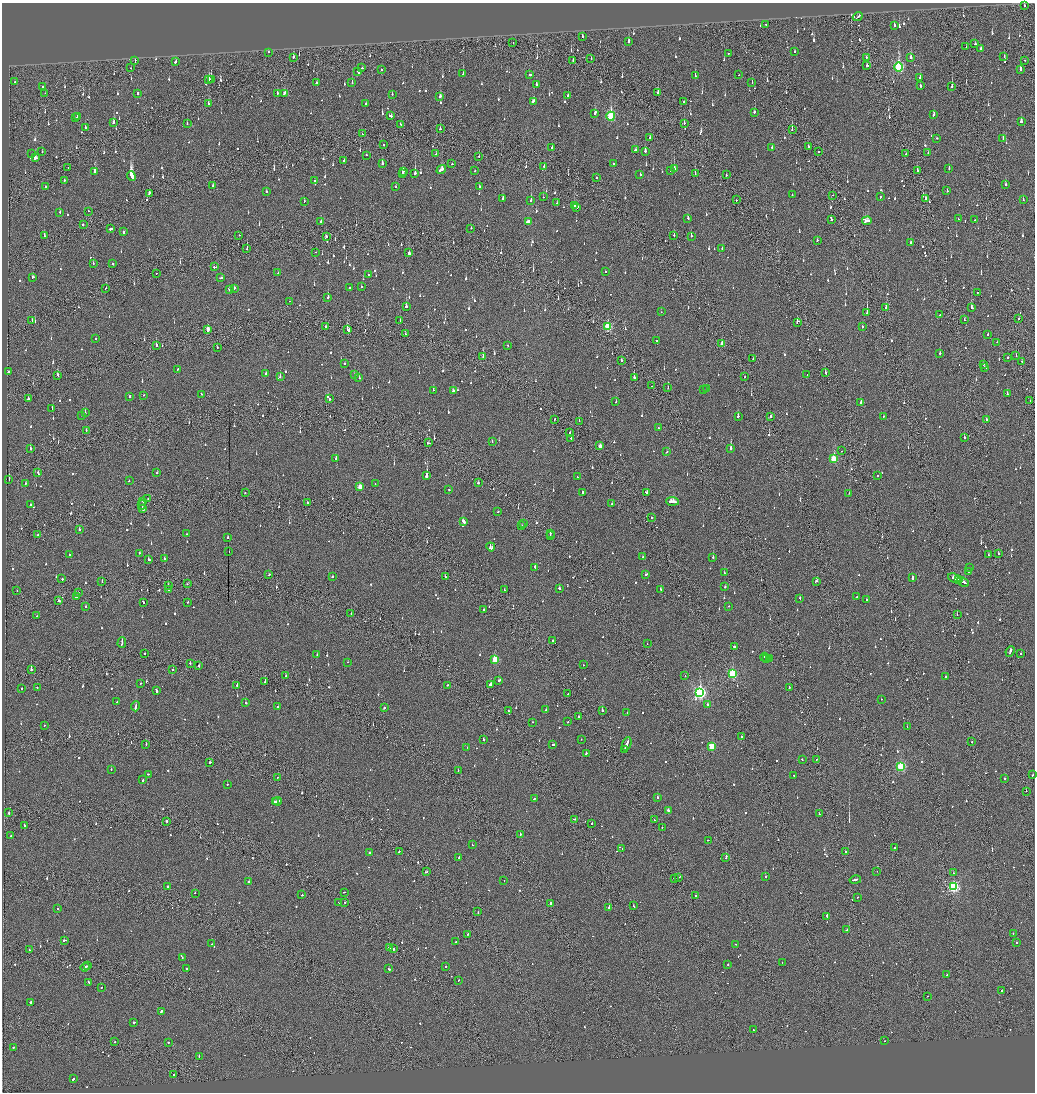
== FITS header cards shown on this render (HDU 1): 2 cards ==
NAXIS1  =                 2065
NAXIS2  =                 2180

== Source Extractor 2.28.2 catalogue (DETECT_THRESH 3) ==
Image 2065 x 2180 px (HDU 1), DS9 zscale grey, zoomed out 1/2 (1 PNG px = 2 x 2 image px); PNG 1037 x 1094 px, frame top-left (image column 1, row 2179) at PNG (2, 3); each listed source drawn as its Kron ellipse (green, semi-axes under 4 px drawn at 4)
Background -0.127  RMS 0.065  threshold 0.196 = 3 sigma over >= 5 px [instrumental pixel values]
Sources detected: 1340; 66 cannot appear on this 1/2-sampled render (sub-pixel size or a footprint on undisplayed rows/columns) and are neither listed nor drawn; of the other 1274, the 500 brightest by FLUX_AUTO listed and drawn (774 fainter detections omitted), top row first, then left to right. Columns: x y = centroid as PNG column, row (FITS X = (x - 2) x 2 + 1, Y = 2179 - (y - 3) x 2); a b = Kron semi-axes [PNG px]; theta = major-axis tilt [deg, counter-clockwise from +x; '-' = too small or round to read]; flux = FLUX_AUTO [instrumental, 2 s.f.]
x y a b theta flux
1024 6 2 2 - 54
858 17 5 2 - 180
766 24 2 1 - 49
894 25 2 2 - 92
582 37 2 2 - 74
629 41 3 2 - 110
513 43 2 1 - 110
975 44 2 2 - 66
966 46 2 2 - 83
981 48 2 2 - 47
795 51 2 2 - 52
269 52 2 2 - 51
728 54 2 1 - 59
1004 56 2 2 - 50
293 57 3 2 - 67
911 57 3 2 - 120
866 58 2 2 - 47
591 59 2 1 - 160
135 60 3 1 - 64
573 60 2 2 - 50
1025 60 2 2 - 89
176 62 3 2 - 91
867 65 3 2 - 120
899 67 4 3 - 1600
130 68 2 2 - 50
362 68 2 2 - 48
1020 69 3 2 - 250
382 70 2 2 - 49
358 71 3 2 - 100
463 74 2 2 - 61
530 75 3 2 - 110
739 75 2 1 - 65
695 76 3 2 - 180
920 77 2 2 - 250
209 79 3 2 - 110
211 79 3 1 - 140
15 82 2 2 - 95
317 83 2 2 - 180
352 83 2 2 - 260
752 83 2 1 - 60
536 85 3 2 - 140
920 86 2 2 - 51
952 86 2 2 - 230
43 87 2 2 - 74
658 92 2 2 - 180
45 93 2 1 - 48
137 93 2 2 - 220
277 93 3 2 - 58
284 94 4 2 - 110
392 94 2 2 - 46
568 96 2 2 - 49
440 97 3 2 - 150
533 101 3 2 - 140
684 102 2 2 - 79
366 103 2 2 - 120
208 104 3 1 - 200
754 112 2 2 - 110
595 113 4 2 - 130
933 114 3 2 - 100
77 116 3 2 - 170
391 116 3 2 - 120
611 116 4 3 - 1100
76 118 2 2 - 46
1021 121 3 2 - 81
114 122 3 2 - 91
684 123 3 2 - 87
187 124 2 2 - 140
400 124 3 1 - 69
85 128 2 2 - 58
440 129 3 2 - 64
792 130 2 2 - 110
362 134 2 2 - 89
650 138 2 2 - 120
937 138 2 2 - 91
1003 138 3 2 - 82
384 145 2 2 - 79
552 147 2 2 - 270
808 147 3 2 - 75
772 148 2 2 - 110
636 150 3 2 - 95
645 151 3 2 - 120
42 152 2 2 - 170
818 152 2 2 - 53
928 153 2 1 - 64
32 154 2 2 - 62
436 154 3 2 - 49
906 154 3 1 - 62
366 155 2 2 - 52
479 157 2 2 - 46
35 158 3 3 - 120
344 160 2 2 - 190
382 163 3 2 - 78
452 164 2 1 - 66
613 164 3 2 - 76
544 166 2 2 - 370
68 168 2 1 - 48
674 168 3 2 - 200
949 168 2 2 - 87
441 169 5 2 - 190
917 170 3 2 - 120
403 171 3 2 - 130
475 171 2 2 - 47
671 171 2 2 - 150
94 172 2 2 - 400
415 173 3 2 - 350
402 174 2 2 - 250
695 174 3 2 - 47
640 175 2 2 - 59
726 175 2 2 - 58
131 176 5 3 - 2000
596 177 2 2 - 89
64 180 2 2 - 170
314 181 2 2 - 76
1005 185 3 2 - 65
212 186 2 2 - 94
396 186 2 2 - 64
46 187 2 2 - 63
479 187 2 2 - 110
266 191 2 2 - 47
947 191 2 2 - 46
149 193 2 2 - 220
792 195 2 2 - 51
833 195 2 1 - 52
543 197 2 1 - 65
880 197 2 2 - 51
503 198 3 2 - 130
925 198 3 2 - 310
531 200 2 2 - 200
736 200 2 1 - 50
1023 200 2 2 - 69
304 201 2 1 - 62
556 203 2 2 - 200
574 206 3 2 - 160
577 208 4 2 - 120
88 211 2 1 - 140
60 213 2 2 - 64
688 218 3 2 - 72
831 219 2 2 - 120
958 219 2 2 - 46
975 220 2 2 - 67
528 221 3 2 - 150
867 221 5 3 - 230
321 222 2 2 - 59
83 225 2 2 - 71
471 228 2 2 - 55
110 229 2 2 - 200
124 232 2 2 - 97
239 235 2 1 - 48
674 235 3 2 - 99
44 236 2 2 - 48
326 236 2 2 - 170
691 236 2 2 - 830
817 240 2 2 - 48
910 243 2 2 - 190
247 248 3 1 - 110
722 248 2 2 - 320
316 252 2 1 - 46
409 253 2 2 - 1400
93 263 2 2 - 91
113 263 2 2 - 51
214 267 2 2 - 130
605 272 2 2 - 86
156 273 2 1 - 47
278 273 2 2 - 68
368 275 2 2 - 56
33 277 2 2 - 77
221 278 3 2 - 77
361 286 2 2 - 48
106 288 2 1 - 52
234 288 2 2 - 120
350 288 2 2 - 48
229 289 3 2 - 160
978 292 2 2 - 53
328 298 3 2 - 280
290 301 2 1 - 52
406 306 2 2 - 210
886 307 2 2 - 340
972 307 3 2 - 93
661 312 2 1 - 85
867 313 2 1 - 1800
940 315 2 1 - 51
1018 319 2 2 - 150
964 320 2 2 - 52
32 321 3 2 - 52
400 321 3 2 - 64
797 322 3 2 - 95
325 327 2 1 - 150
608 327 4 3 - 740
862 327 2 2 - 87
208 329 3 2 - 180
348 330 3 2 - 210
405 334 2 2 - 82
988 335 2 2 - 48
96 339 2 2 - 93
656 341 2 1 - 56
997 342 2 2 - 56
722 344 3 2 - 98
156 345 3 2 - 100
508 346 3 2 - 57
217 348 2 2 - 53
940 353 2 2 - 88
483 356 2 1 - 91
1016 356 2 1 - 120
1008 357 2 2 - 53
753 358 2 1 - 52
621 360 2 2 - 98
1022 361 2 1 - 73
344 364 2 2 - 75
984 364 2 2 - 160
984 367 3 2 - 57
178 369 2 2 - 68
8 372 2 2 - 50
825 373 3 2 - 89
266 374 2 2 - 46
354 375 2 2 - 72
807 375 2 2 - 46
58 376 2 1 - 74
280 377 2 2 - 79
359 377 2 2 - 74
634 377 2 2 - 360
744 377 2 1 - 46
652 386 2 1 - 58
668 388 2 2 - 52
706 389 2 2 - 50
433 390 2 1 - 87
703 390 2 2 - 84
453 391 2 2 - 72
201 394 2 2 - 51
1007 394 3 2 - 120
144 395 2 2 - 54
129 396 2 2 - 110
28 399 2 2 - 150
330 399 2 2 - 140
616 401 2 2 - 55
1030 401 2 1 - 75
861 403 3 2 - 140
52 409 2 2 - 57
85 413 3 2 - 53
81 415 2 2 - 59
738 416 2 2 - 180
771 416 2 2 - 49
883 416 2 2 - 46
554 419 2 2 - 64
986 419 2 2 - 180
579 421 2 1 - 72
658 428 2 1 - 140
86 430 2 1 - 50
570 432 2 1 - 71
964 437 2 2 - 63
571 438 2 1 - 100
492 442 2 2 - 53
428 443 4 2 - 98
600 446 3 2 - 74
731 448 2 2 - 650
31 449 2 2 - 84
841 451 2 2 - 46
667 452 2 2 - 64
336 458 2 2 - 190
834 459 3 3 - 550
38 473 3 2 - 66
157 473 2 2 - 260
427 476 3 2 - 950
877 476 2 2 - 60
577 477 2 2 - 61
9 480 2 1 - 190
129 481 2 2 - 64
26 483 2 2 - 110
478 483 2 2 - 82
375 484 2 2 - 60
360 487 3 2 - 180
449 490 2 2 - 87
583 492 2 2 - 86
646 492 3 2 - 130
245 493 2 1 - 58
849 493 2 1 - 49
148 498 2 2 - 78
673 501 6 2 -3 640
142 502 3 1 - 150
307 503 2 1 - 130
612 503 2 2 - 55
30 505 2 2 - 66
142 505 4 1 - 250
143 508 3 2 - 190
498 511 2 2 - 57
651 518 2 2 - 47
463 521 3 2 - 290
524 524 2 1 - 100
522 525 2 1 - 190
79 530 2 2 - 73
550 533 2 1 - 79
38 534 2 2 - 55
187 534 3 2 - 61
550 536 2 1 - 56
228 537 2 2 - 110
491 547 4 3 - 350
229 552 2 1 - 50
139 553 2 2 - 50
998 553 2 2 - 74
69 555 2 2 - 85
988 555 2 1 - 87
643 557 2 2 - 51
713 557 2 2 - 200
164 559 2 2 - 53
148 560 2 2 - 160
535 567 3 2 - 81
969 567 2 1 - 57
968 572 2 1 - 83
724 573 2 2 - 99
269 575 3 2 - 67
646 575 3 2 - 88
332 576 2 2 - 120
445 577 2 2 - 48
912 578 3 2 - 240
954 578 7 2 -21 260
62 579 2 2 - 130
958 580 4 2 - 160
102 581 2 2 - 57
816 581 3 2 - 75
963 582 6 2 -25 290
187 584 2 2 - 60
168 585 2 2 - 69
725 587 2 2 - 73
559 588 2 2 - 110
168 589 2 2 - 50
660 589 2 2 - 80
17 590 2 1 - 52
504 590 2 2 - 95
78 593 2 1 - 90
76 597 3 2 - 83
857 597 2 2 - 260
800 598 3 2 - 51
866 600 2 2 - 60
59 601 2 2 - 140
143 602 3 2 - 120
188 602 2 2 - 80
86 606 2 2 - 57
729 606 2 2 - 60
483 610 2 2 - 47
351 614 2 1 - 67
957 615 2 1 - 80
37 616 2 2 - 49
553 640 2 2 - 55
122 643 5 2 - 470
647 644 2 1 - 85
734 647 2 2 - 64
1010 651 5 2 - 180
145 654 2 1 - 49
317 654 2 2 - 55
1021 654 2 1 - 70
764 657 4 2 - 190
770 658 3 2 - 53
495 659 3 3 - 460
767 659 2 2 - 120
348 662 2 2 - 360
190 663 2 2 - 94
583 665 2 2 - 99
199 666 2 2 - 140
31 670 2 1 - 190
173 670 2 1 - 98
732 674 3 3 - 1200
286 676 2 2 - 110
685 676 2 2 - 80
945 676 2 2 - 170
499 681 3 2 - 110
265 682 2 1 - 86
141 683 2 2 - 47
491 684 3 2 - 370
237 685 2 2 - 83
448 685 2 2 - 55
22 688 2 2 - 50
37 688 2 2 - 92
789 688 3 1 - 110
157 690 3 2 - 200
700 692 4 3 - 2900
568 694 2 1 - 48
881 699 2 2 - 46
117 702 2 2 - 55
246 703 2 2 - 78
708 705 2 2 - 160
136 706 5 2 - 170
278 706 3 2 - 67
384 708 2 2 - 110
546 710 2 2 - 170
602 710 2 2 - 160
508 711 2 2 - 63
627 713 2 1 - 98
579 716 2 2 - 100
532 722 2 2 - 49
568 722 2 2 - 59
44 725 2 2 - 60
907 727 2 2 - 50
741 736 2 2 - 160
581 739 2 2 - 49
484 740 2 2 - 140
972 742 2 1 - 47
553 744 2 1 - 600
627 744 7 2 69 300
146 745 3 1 - 95
712 746 3 3 - 570
467 747 2 1 - 67
625 749 3 1 - 230
586 753 2 2 - 83
817 759 2 1 - 89
802 760 2 2 - 83
210 762 2 2 - 71
901 767 3 3 - 1200
111 769 2 2 - 76
458 771 2 1 - 110
148 774 3 2 - 87
794 775 2 1 - 95
1033 775 3 2 - 98
278 777 2 1 - 58
1005 778 2 1 - 72
143 780 3 2 - 170
227 785 2 2 - 57
1026 791 2 1 - 350
657 797 2 2 - 250
534 799 2 1 - 56
277 801 5 2 - 420
275 802 4 2 - 230
668 810 2 2 - 47
9 813 2 2 - 76
819 814 2 2 - 130
574 819 3 2 - 76
654 820 2 1 - 55
167 821 2 2 - 120
592 824 2 2 - 180
25 825 2 2 - 89
662 827 2 1 - 97
520 834 2 2 - 68
11 836 2 2 - 51
708 840 2 1 - 94
472 845 2 2 - 53
894 848 2 2 - 93
622 849 2 2 - 48
399 851 2 1 - 100
845 852 2 2 - 110
369 853 3 2 - 72
459 857 3 2 - 92
726 858 3 1 - 170
877 871 2 2 - 55
426 872 3 2 - 85
953 873 2 1 - 99
679 877 3 1 - 150
765 877 2 2 - 210
674 878 2 2 - 120
504 880 2 1 - 47
855 880 6 2 12 210
249 882 2 2 - 690
168 886 2 2 - 55
953 887 4 3 - 1700
344 892 2 2 - 57
195 893 2 1 - 140
302 895 2 2 - 98
695 896 2 2 - 110
857 897 2 2 - 89
339 902 2 1 - 50
345 902 2 2 - 82
551 903 2 2 - 210
633 906 3 2 - 190
609 908 2 1 - 4400
58 909 2 2 - 110
478 912 2 2 - 110
827 916 4 2 - 160
846 930 4 2 - 110
1013 933 2 2 - 46
468 934 2 2 - 75
64 940 2 2 - 59
455 942 2 2 - 59
1016 942 2 2 - 140
212 944 2 1 - 64
736 944 2 1 - 46
389 948 3 2 - 300
393 949 3 2 - 220
29 950 2 2 - 120
182 958 2 2 - 120
782 962 2 2 - 50
728 964 2 2 - 49
88 966 3 1 - 170
446 966 2 2 - 48
85 967 5 2 - 300
186 969 2 2 - 57
389 969 2 2 - 86
947 975 2 2 - 53
458 981 2 2 - 52
89 982 2 2 - 83
101 987 2 2 - 73
1002 990 2 2 - 77
928 996 2 1 - 47
31 1002 2 2 - 270
161 1011 2 2 - 180
134 1022 2 2 - 190
753 1030 2 1 - 79
885 1041 2 1 - 47
115 1042 2 2 - 60
168 1042 2 2 - 130
13 1047 2 2 - 120
199 1057 2 2 - 77
174 1074 2 2 - 60
73 1079 2 2 - 130
At the frame edge (FLAGS 8, measured only in part): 1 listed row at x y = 1033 775
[774 fainter detections neither listed nor drawn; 66 sub-pixel or undisplayed-footprint detections neither listed nor drawn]